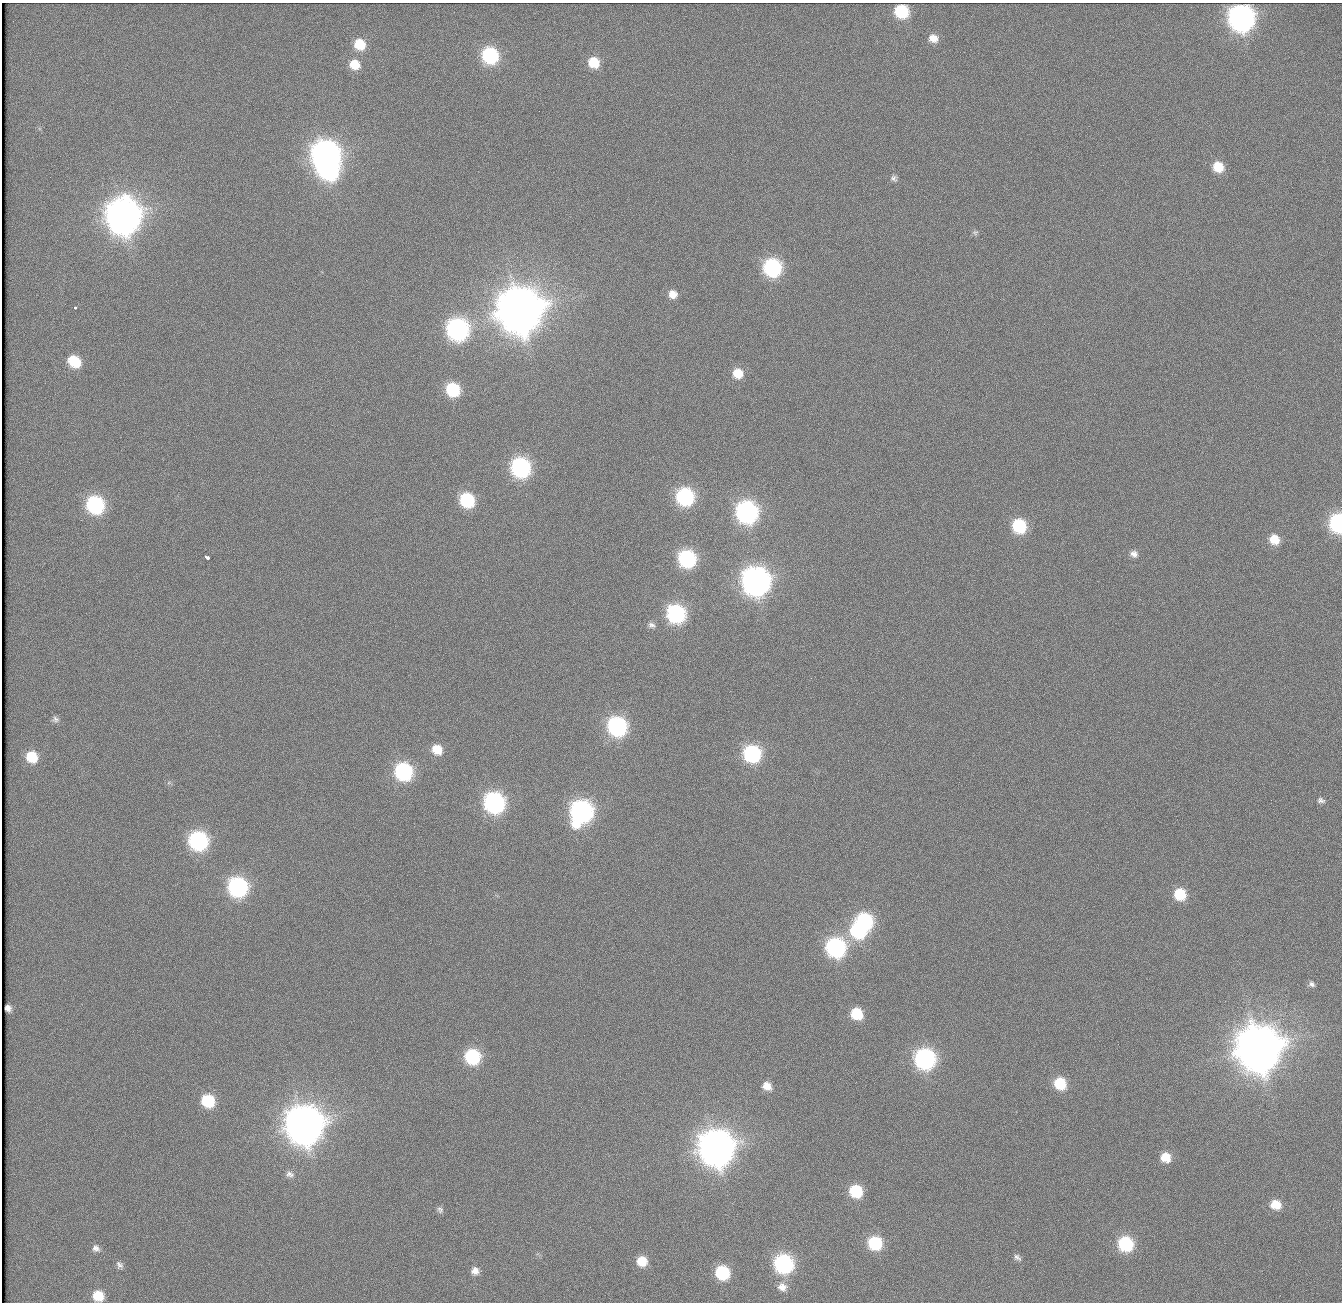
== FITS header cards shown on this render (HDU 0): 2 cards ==
NAXIS1  =                 1340          /
NAXIS2  =                 1300          /

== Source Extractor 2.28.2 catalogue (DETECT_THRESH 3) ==
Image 1340 x 1300 px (HDU 0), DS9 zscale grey, 1 PNG px = 1 image px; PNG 1344 x 1304 px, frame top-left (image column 1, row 1300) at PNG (2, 3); no overlay
Background 107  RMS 2.4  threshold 7.33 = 3 sigma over >= 5 px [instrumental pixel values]
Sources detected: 78; all 78 listed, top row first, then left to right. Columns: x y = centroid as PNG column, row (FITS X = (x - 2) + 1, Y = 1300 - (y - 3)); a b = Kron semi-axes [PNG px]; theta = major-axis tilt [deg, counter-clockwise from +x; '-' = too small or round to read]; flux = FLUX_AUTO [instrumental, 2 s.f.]
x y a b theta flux
902 11 10 9 - 1.2e+04
1241 18 13 12 - 1.4e+05
933 38 12 10 -25 2.1e+03
360 44 12 11 - 5.0e+03
490 55 12 11 - 2.4e+04
594 62 12 11 - 5.0e+03
355 64 12 11 - 3.5e+03
326 155 13 12 - 2.0e+05
1218 167 12 11 - 4.7e+03
329 170 12 11 - 4.5e+04
894 178 11 10 - 9.7e+02
123 216 15 14 - 4.1e+05
975 233 10 8 43 6.4e+02
772 267 12 11 - 3.2e+04
673 294 8 7 - 1.5e+03
75 308 3 3 - 1.3e+03
519 310 15 15 - 1.1e+06
457 329 12 11 - 6.5e+04
74 361 14 11 -38 6.5e+03
738 373 13 12 - 3.9e+03
453 389 10 9 - 1.2e+04
521 467 12 11 - 4.5e+04
685 496 12 11 - 3.0e+04
467 500 12 11 - 1.5e+04
95 505 12 11 - 2.9e+04
747 512 12 11 - 6.9e+04
1338 523 11 8 -89 3.5e+04
1019 526 12 11 - 1.3e+04
1274 539 13 11 -40 3.6e+03
1134 554 12 10 -21 1.3e+03
207 557 4 3 - 4.0e+03
687 559 11 10 - 2.9e+04
756 581 13 12 - 1.8e+05
676 614 11 11 - 3.6e+04
652 625 11 8 -14 8.3e+02
55 719 10 9 - 7.5e+02
617 726 12 11 - 4.3e+04
437 749 13 12 - 3.9e+03
752 753 12 11 - 2.9e+04
32 757 11 11 - 5.6e+03
403 771 12 11 - 3.2e+04
169 783 7 5 29 4.4e+02
1321 800 11 7 -13 7.4e+02
494 802 12 11 - 5.8e+04
581 811 14 12 69 7.5e+04
198 841 12 11 - 4.1e+04
238 887 12 11 - 4.5e+04
1180 894 12 11 - 6.7e+03
865 921 12 10 -38 2.4e+04
858 930 13 11 -43 1.9e+04
836 947 12 11 - 4.4e+04
1312 984 9 7 -40 6.3e+02
8 1008 6 5 - 7.0e+02
857 1014 12 11 - 6.5e+03
1259 1049 15 15 - 1.1e+06
472 1056 11 11 - 1.9e+04
925 1059 12 11 - 5.3e+04
1060 1083 12 11 - 7.1e+03
767 1086 13 11 -39 2.2e+03
208 1101 12 11 - 1.0e+04
304 1125 15 14 - 5.7e+05
716 1148 14 13 - 4.5e+05
1166 1157 12 11 - 3.7e+03
290 1174 12 9 -19 1.1e+03
856 1191 12 11 - 9.4e+03
1276 1205 13 11 -11 3.5e+03
440 1210 10 9 - 7.5e+02
875 1243 11 11 - 1.2e+04
1126 1244 11 11 - 1.7e+04
96 1248 11 9 -36 1.0e+03
1017 1257 13 8 -31 9.4e+02
642 1261 11 10 - 3.2e+03
784 1264 11 11 - 4.0e+04
119 1265 11 8 -56 7.5e+02
475 1271 12 12 - 1.6e+03
722 1272 10 9 - 1.2e+04
782 1287 11 10 - 1.3e+03
98 1296 11 10 - 4.2e+03
At the frame edge (FLAGS 8, measured only in part): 1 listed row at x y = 1338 523